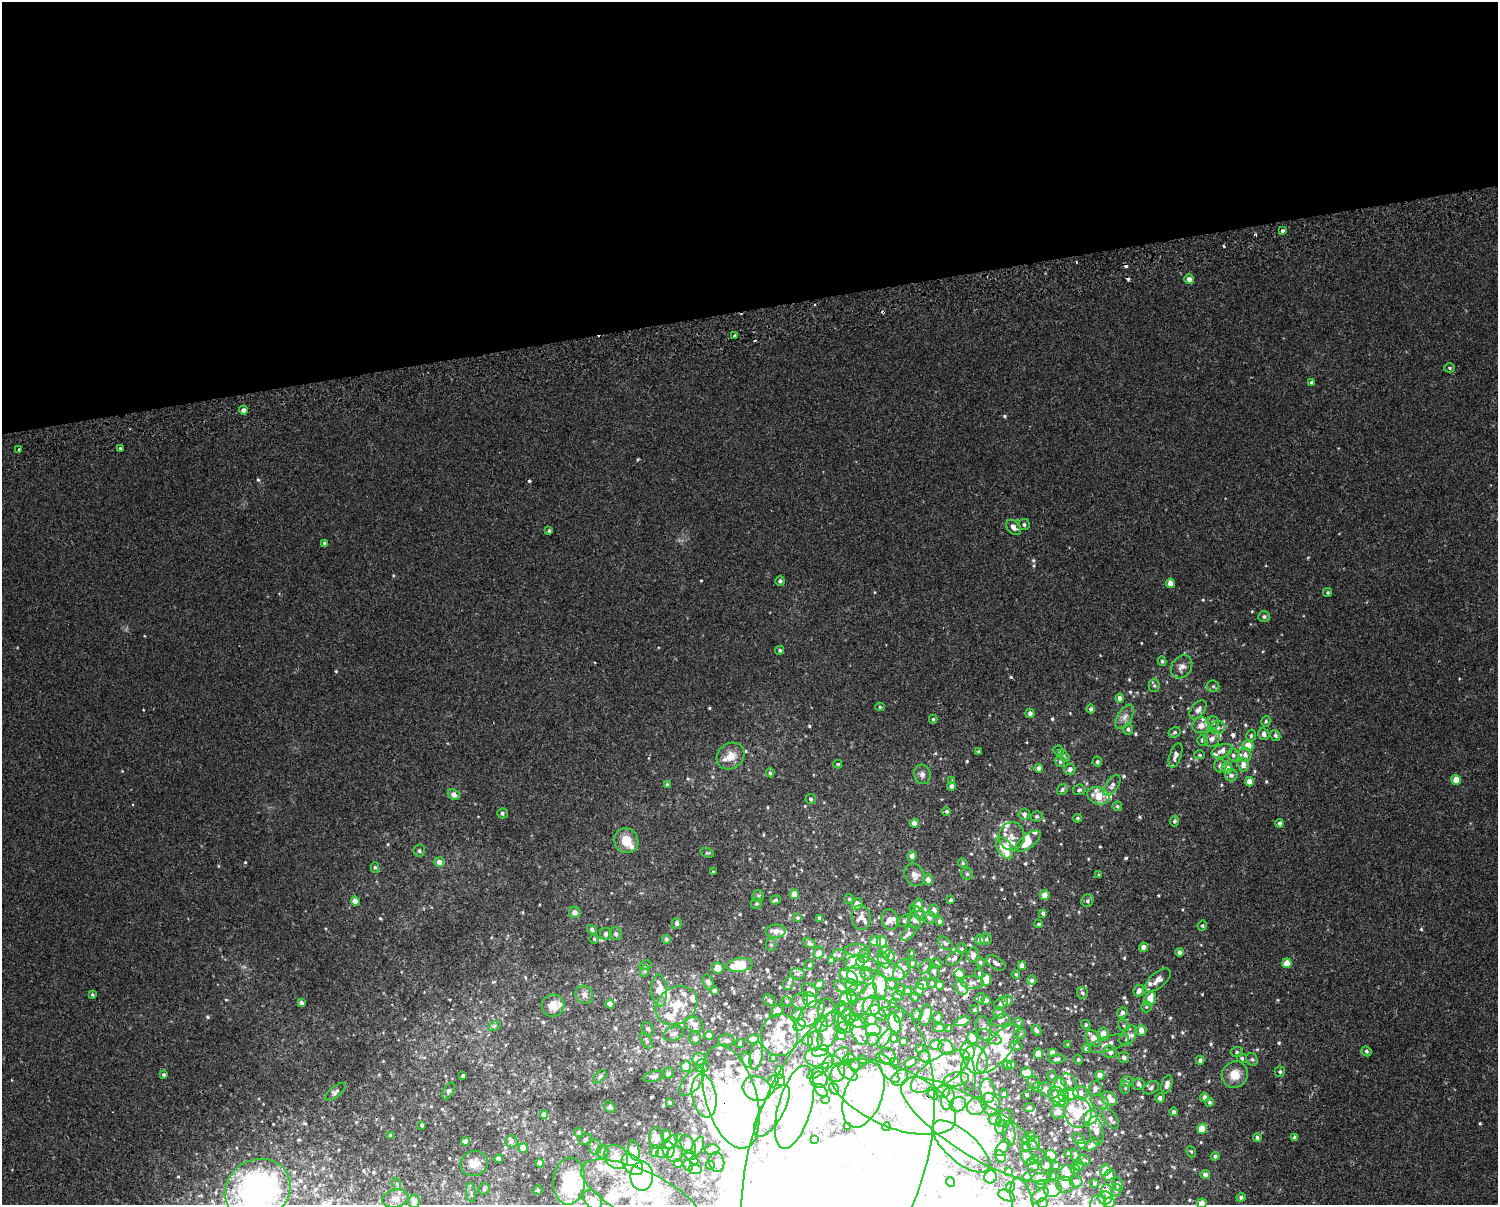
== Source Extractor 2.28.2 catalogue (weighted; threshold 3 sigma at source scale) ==
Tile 2 of 3 x 4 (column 2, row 1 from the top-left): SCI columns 1552-3047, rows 3649-4851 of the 4643 x 4891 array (HDU 1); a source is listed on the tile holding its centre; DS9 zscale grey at full resolution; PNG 1500 x 1207 px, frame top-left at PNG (2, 2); each listed source drawn as its Kron ellipse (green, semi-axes under 4 px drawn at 4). Shown black and unused: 26% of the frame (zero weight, under 2 of 3 exposures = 3% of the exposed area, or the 3 px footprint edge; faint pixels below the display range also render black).
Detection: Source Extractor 2.28.2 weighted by HDU 2 'WHT'; one run over the whole footprint, this tile lists its part. Background 1.21e-04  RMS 0.0025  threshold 0.0114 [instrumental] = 3 sigma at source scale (4.5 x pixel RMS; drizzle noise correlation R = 1.50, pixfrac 1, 0.0396/0.0396 arcsec/px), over >= 5 px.
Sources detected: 898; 83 inside a brighter object's white glare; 5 cosmic-ray / hot-pixel residue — neither listed nor drawn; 177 inside a brighter listed object's ellipse — not listed separately; of the other 633, all 500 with FLUX_AUTO >= 0.345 (the completeness limit of this list) listed and drawn (133 fainter detections not listed), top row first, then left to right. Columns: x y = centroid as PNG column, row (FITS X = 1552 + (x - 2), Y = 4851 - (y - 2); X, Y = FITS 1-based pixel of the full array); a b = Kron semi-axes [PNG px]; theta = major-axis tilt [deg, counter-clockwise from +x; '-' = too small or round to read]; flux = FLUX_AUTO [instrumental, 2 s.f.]
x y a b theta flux
1282 231 3 3 - 1.4
1189 279 5 4 - 1.4
735 336 4 3 - 1.7
1450 368 5 4 - 0.36
1311 382 3 3 - 0.42
243 410 4 4 - 1.2
120 448 3 3 - 0.58
18 450 3 3 - 1.3
1024 524 5 5 - 0.47
1014 527 9 6 -48 1.5
549 531 4 3 - 0.44
324 543 4 4 - 0.48
780 581 5 4 - 0.73
1170 583 4 4 - 2
1328 593 4 4 - 0.4
1264 617 6 5 - 0.62
780 650 4 4 - 0.42
1162 661 5 4 - 0.41
1182 667 12 9 53 1.5
1154 686 6 5 - 0.47
1213 686 6 6 - 0.47
1120 698 4 4 - 0.99
880 707 4 4 - 0.35
1091 709 4 4 - 0.62
1198 710 11 6 52 1.3
1030 713 4 4 - 0.9
1125 717 13 7 59 1.3
933 719 4 4 - 0.36
1266 721 5 4 - 0.35
1213 722 6 5 - 0.63
1201 725 8 8 - 2
1218 728 7 6 - 0.72
1128 729 5 5 - 0.57
1175 732 6 5 - 0.48
1264 734 6 5 - 0.99
1275 735 6 4 -58 0.59
1251 736 6 4 76 0.44
1212 738 9 7 60 1.3
1202 740 5 5 - 0.53
1248 745 5 5 - 3.5
1058 751 5 5 - 0.58
1222 751 11 6 22 1.5
978 752 3 3 - 0.36
1175 755 13 5 70 1.2
1200 755 5 4 - 0.39
1233 755 6 5 - 0.67
1245 755 7 6 - 1.3
730 756 14 12 37 2.8
1064 756 7 4 -46 0.41
1060 762 5 5 - 0.51
1097 762 5 5 - 0.52
838 764 4 3 - 0.38
1220 765 7 6 - 1
1243 765 7 5 -87 1.6
1039 768 4 4 - 1.3
1227 768 5 5 - 2.3
1070 769 5 5 - 0.97
770 773 4 4 - 0.41
922 774 10 8 -72 1.1
1231 775 6 6 - 0.77
1456 780 5 4 - 3.3
952 781 4 3 - 0.4
1249 782 5 4 - 2.2
667 785 4 3 - 0.53
1112 785 12 6 55 0.97
951 786 4 4 - 1.1
1062 790 6 5 - 0.53
1079 790 6 5 - 0.53
454 795 6 5 - 1.8
1098 796 11 8 -20 4.1
811 799 5 5 - 0.52
1117 806 5 5 - 0.37
946 811 4 4 - 0.44
502 813 5 5 - 0.51
1024 814 5 5 - 0.76
1037 816 6 5 - 0.41
1077 818 4 4 - 0.36
1175 821 5 4 - 0.52
914 823 4 4 - 2.2
1280 823 4 4 - 0.67
1012 836 14 13 - 2.7
626 841 13 12 - 4.1
1028 841 15 6 38 2.6
1005 848 12 7 -60 7.7
419 851 6 5 - 0.5
707 853 7 4 -13 0.36
912 856 5 4 - 1.5
439 862 5 5 - 1.7
963 863 5 4 - 0.36
375 867 5 4 - 0.42
713 872 3 3 - 0.36
967 874 5 5 - 0.51
915 875 12 9 -54 1.6
1099 875 3 3 - 0.37
928 880 5 5 - 1.5
794 894 5 4 - 2.2
1045 895 5 5 - 1.9
758 896 6 6 - 0.49
849 899 5 5 - 0.39
775 900 5 4 - 0.49
951 900 4 4 - 0.48
355 901 4 4 - 2.1
1087 901 6 6 - 0.59
756 904 6 5 - 0.39
857 904 6 5 - 2.3
918 905 6 4 76 1.8
934 910 6 5 - 1.6
575 912 6 5 - 1.1
918 913 10 5 -40 0.67
1043 913 4 3 - 0.69
861 917 12 9 -84 1.7
797 918 4 4 - 0.41
820 918 4 4 - 0.89
929 918 6 6 - 1.1
890 920 10 8 -75 1.1
914 920 9 6 -73 0.9
904 921 7 5 40 0.55
939 921 5 4 - 0.84
677 923 5 5 - 0.79
1038 924 4 3 - 0.35
1202 926 5 4 - 0.44
592 930 5 4 - 0.62
776 931 10 6 2 1.8
909 933 9 5 42 0.85
606 934 6 6 - 1.1
615 934 6 6 - 0.78
594 939 5 4 - 0.37
666 939 4 4 - 0.63
986 939 6 5 - 0.49
980 940 5 5 - 1.7
875 941 6 5 - 2
882 942 5 5 - 6.4
809 943 7 4 -28 0.53
945 943 8 5 -44 0.62
771 945 6 5 - 0.51
1144 947 4 4 - 1.2
961 949 5 5 - 0.38
857 950 12 6 -2 0.98
885 952 6 5 - 1.3
1179 952 4 4 - 0.84
819 953 6 5 - 1.7
912 953 4 3 - 0.53
839 955 7 5 0 0.59
973 955 7 6 - 1.6
864 956 7 6 - 0.98
889 956 6 5 - 1.6
954 958 9 6 37 0.96
884 960 9 5 -67 1
831 961 4 4 - 0.71
980 962 5 4 - 0.55
855 963 10 6 7 3.7
936 963 6 5 - 0.41
996 963 11 6 -34 1
1287 963 4 4 - 3.7
868 964 12 6 -18 1.4
912 964 4 4 - 0.89
646 965 6 4 14 0.42
740 965 13 7 8 9.2
809 965 5 5 - 0.38
1022 966 4 4 - 1.4
926 967 8 5 48 0.64
718 968 6 5 - 2.3
902 969 12 7 55 1.4
645 971 6 4 72 0.38
934 971 8 5 -80 0.62
891 972 14 8 -18 2.1
979 973 5 4 - 0.42
798 974 7 5 -10 0.59
867 974 6 6 - 0.63
960 974 5 4 - 2.8
1016 974 4 4 - 0.38
856 975 10 9 - 3
849 976 10 6 -28 3.4
986 980 6 5 - 3.6
1032 980 5 4 - 0.62
1158 980 15 7 40 1.6
708 982 7 5 -73 1
789 983 7 4 63 0.72
932 983 5 5 - 0.37
972 983 11 6 -1 1.2
892 984 5 5 - 0.74
923 984 6 6 - 1.3
819 985 5 4 - 2
851 985 6 6 - 0.69
880 985 13 6 -84 3.7
940 985 4 4 - 1.8
841 987 8 4 -42 0.59
961 987 8 6 -56 2.4
857 989 10 6 25 0.7
659 990 16 8 -87 4
810 990 9 5 -29 1.7
900 990 5 4 - 0.53
919 990 6 4 70 1.1
1139 990 6 5 - 1.2
714 991 4 4 - 0.7
908 991 4 3 - 0.52
1083 993 6 5 - 0.59
92 995 4 4 - 0.37
584 995 9 8 - 1
898 996 5 5 - 0.41
915 997 4 4 - 0.41
846 998 7 5 75 2.4
852 998 7 4 -60 1.4
980 998 5 5 - 0.48
1150 998 7 5 72 3.3
769 1000 6 5 - 0.6
810 1000 8 6 -54 3.2
986 1000 4 4 - 1.1
787 1001 5 5 - 0.35
800 1001 8 7 - 1
1007 1001 5 5 - 0.96
864 1002 21 8 59 3.7
301 1003 4 3 - 1.1
1001 1003 7 5 34 0.92
610 1004 4 4 - 2.6
893 1004 4 4 - 0.38
676 1005 22 18 35 7.5
553 1006 11 11 - 2.8
871 1006 10 9 - 4.5
1146 1007 5 5 - 0.4
841 1008 7 4 80 0.44
975 1010 4 4 - 0.38
777 1011 7 4 46 2.2
885 1012 5 4 - 0.38
827 1013 14 8 -87 2.1
878 1013 10 5 -44 1.3
999 1013 5 5 - 1.2
1122 1013 6 5 - 0.9
798 1014 6 5 - 1.3
811 1014 16 9 45 2.5
899 1015 7 4 78 0.69
917 1015 5 5 - 0.95
926 1015 11 6 77 1.7
849 1016 7 7 - 2.5
937 1017 5 5 - 0.93
871 1019 6 5 - 2
1001 1020 9 6 15 0.79
841 1021 10 4 -63 0.69
856 1021 11 6 -21 1.9
962 1021 8 4 17 2.8
895 1023 10 6 -75 4
1018 1023 5 4 - 0.39
694 1024 9 7 -15 1.4
821 1024 7 7 - 2.1
800 1025 6 5 - 9.5
1086 1025 5 4 - 0.4
1124 1025 6 5 - 0.48
494 1026 7 4 31 0.45
845 1028 9 6 13 1.1
939 1028 6 4 1 0.52
983 1028 12 7 -78 0.88
648 1029 7 5 -55 0.54
949 1029 4 3 - 0.49
858 1030 16 7 -69 1.8
873 1030 7 6 - 19
1036 1030 6 3 -53 0.69
1141 1030 5 5 - 1.8
828 1031 20 9 70 3.8
674 1034 11 6 17 1.1
1020 1034 6 5 - 0.42
1103 1034 6 6 - 2.4
709 1035 4 4 - 2.5
779 1035 21 18 86 6
841 1035 5 4 - 2.8
1128 1036 11 7 59 1.6
990 1037 13 5 -25 0.99
695 1038 6 6 - 1.2
885 1038 11 4 55 0.68
894 1038 4 3 - 0.6
972 1038 6 5 - 2.8
1094 1038 9 6 -49 2.4
753 1039 5 4 - 1.4
873 1039 6 5 - 0.85
726 1040 8 6 2 0.85
647 1041 9 5 -57 0.54
808 1041 5 5 - 1.7
815 1041 9 7 -86 1.9
903 1042 4 4 - 0.92
740 1043 4 3 - 0.54
1109 1043 21 7 16 2.2
936 1045 6 5 - 4.7
1068 1045 3 3 - 0.35
1016 1046 6 4 -20 0.36
946 1047 8 7 - 1.4
998 1048 30 12 51 5.7
920 1049 3 3 - 0.52
1086 1049 4 4 - 0.53
820 1051 9 5 18 6.5
967 1051 9 7 -79 6.1
1366 1051 5 4 - 0.48
1110 1052 6 6 - 1.4
1237 1052 6 5 - 0.49
1052 1053 4 4 - 1.8
1038 1054 5 5 - 2
756 1056 14 6 79 2.6
841 1056 10 7 47 1.4
888 1056 8 7 - 0.67
925 1057 6 5 - 0.53
1124 1057 5 5 - 1.1
774 1058 3 3 - 0.63
848 1058 6 4 28 0.63
1242 1058 5 4 - 0.48
819 1059 14 9 -17 2.6
862 1059 4 3 - 0.37
1057 1059 8 4 4 0.55
1252 1059 7 5 -55 0.59
699 1060 7 6 - 1.8
747 1060 8 4 -69 1.1
975 1060 15 11 -66 4.9
1078 1060 5 4 - 0.39
1200 1060 4 4 - 0.63
894 1061 3 3 - 0.73
911 1062 7 3 30 0.74
855 1065 6 4 77 0.38
1007 1065 5 4 - 0.5
1012 1065 4 4 - 0.62
686 1066 5 5 - 3.5
702 1066 6 6 - 0.71
834 1068 13 11 -64 3.5
888 1068 18 7 -55 1.8
818 1071 12 5 32 0.98
940 1071 34 13 32 5.8
780 1072 6 4 -82 3.2
848 1072 11 6 -38 1
1280 1072 5 5 - 0.48
668 1073 6 5 - 0.76
1027 1073 6 5 - 4.4
164 1074 3 3 - 0.45
968 1074 17 7 -86 2.7
463 1075 3 3 - 0.47
1100 1075 4 4 - 2.2
1235 1075 13 13 - 3.5
654 1076 11 5 14 0.86
1052 1076 5 4 - 0.37
600 1077 8 5 44 0.52
900 1078 9 7 44 2.7
956 1079 13 7 12 1.8
780 1080 6 5 - 1.9
819 1080 8 8 - 1.5
773 1081 6 5 - 0.63
1127 1081 6 5 - 0.82
692 1082 17 8 50 2.4
1033 1082 6 6 - 0.54
1069 1082 9 7 -56 1.2
1139 1084 6 6 - 0.81
1167 1084 9 5 72 1.6
1060 1085 7 6 - 2.1
1037 1087 5 5 - 1.7
1095 1088 8 6 69 0.99
1125 1088 6 5 - 0.42
1151 1088 8 6 29 0.65
757 1089 14 12 -22 7.2
834 1089 7 4 -59 0.52
1046 1089 7 7 - 1.3
448 1091 9 5 61 0.53
821 1091 7 5 -49 2.8
988 1091 12 7 -82 3.3
336 1092 12 5 39 0.8
943 1092 7 6 - 0.81
1004 1093 4 3 - 0.36
1081 1093 7 6 - 1.3
933 1094 7 4 -51 0.61
1072 1094 6 5 - 7.8
863 1095 34 19 70 47
1027 1095 3 3 - 0.35
1056 1095 8 7 - 1.4
704 1096 22 12 -80 5.1
1063 1096 6 5 - 2
731 1097 53 25 -74 37
893 1097 67 29 -23 57
1204 1097 4 4 - 0.93
1160 1098 4 4 - 0.92
948 1099 11 6 80 1.9
1109 1099 8 6 -34 3.6
825 1100 3 3 - 0.6
1059 1101 7 6 - 8.1
1100 1102 9 6 -20 0.88
1210 1102 4 4 - 0.41
670 1103 3 3 - 0.49
958 1104 8 7 - 1.1
991 1104 12 9 -66 1.9
976 1106 10 8 26 1.8
610 1107 6 5 - 0.41
795 1107 43 16 74 41
1029 1108 5 4 - 0.63
772 1111 29 11 59 9
1058 1111 7 7 - 2.2
1078 1112 15 13 -82 5.7
1174 1112 4 4 - 0.68
544 1115 4 4 - 1.6
1091 1117 7 6 - 6.3
1004 1118 10 7 56 0.92
995 1119 6 6 - 0.91
1111 1119 11 6 -57 1
422 1125 4 3 - 0.51
848 1126 3 3 - 0.37
886 1127 4 3 - 0.49
1001 1127 7 6 - 0.75
977 1129 87 26 -32 48
1202 1129 5 4 - 4.6
1096 1131 14 7 -78 2.2
579 1132 5 4 - 0.63
1009 1133 12 6 -81 1.3
391 1135 3 3 - 0.58
666 1135 5 4 - 0.99
678 1137 4 3 - 0.4
1031 1137 5 4 - 3.1
1257 1137 4 4 - 0.52
1295 1137 4 4 - 0.83
657 1138 11 7 -85 1.2
585 1139 7 5 39 0.49
1078 1139 7 4 -28 0.46
815 1140 3 3 - 0.36
1026 1140 5 4 - 0.58
465 1142 4 4 - 1.6
512 1142 6 6 - 0.73
671 1142 8 5 45 0.5
1034 1143 7 6 - 0.67
1082 1144 5 4 - 1.8
1092 1144 9 5 34 1.4
688 1145 10 6 -59 1.2
698 1146 10 5 66 0.87
961 1146 35 15 -41 13
595 1147 7 6 - 0.88
1002 1147 10 5 54 2
1026 1147 4 4 - 1.7
523 1148 5 4 - 3
712 1149 7 5 0 0.61
634 1150 10 5 -77 2.2
669 1150 8 6 -88 2.6
654 1151 6 4 72 0.37
602 1152 7 6 - 1.1
663 1152 6 5 - 1.2
1191 1152 6 4 -68 0.36
1069 1153 3 3 - 0.43
675 1154 8 7 - 1.3
690 1155 6 4 -14 0.57
838 1155 162 88 73 120
1051 1155 6 5 - 3.6
1000 1156 6 5 - 0.56
1215 1156 4 4 - 0.6
616 1157 13 11 -42 3.5
1076 1157 8 4 -76 0.89
1028 1158 8 6 -52 2.3
499 1159 4 4 - 0.99
1035 1160 4 4 - 0.35
1084 1160 6 5 - 0.48
694 1161 4 4 - 2.3
717 1162 10 7 -81 1.7
474 1163 14 12 25 2.9
540 1163 4 4 - 1.3
632 1164 12 8 -45 13
678 1164 4 3 - 0.52
1046 1164 7 5 79 0.55
710 1165 4 4 - 2.1
1033 1165 7 5 -38 0.48
1079 1165 6 5 - 0.55
688 1166 6 4 -61 0.42
1056 1166 4 3 - 0.43
695 1169 6 5 - 1.6
1075 1169 5 4 - 0.83
1105 1170 6 5 - 3.5
1009 1172 3 3 - 0.59
1067 1173 8 7 - 1.3
1110 1175 6 4 33 0.9
1205 1175 4 4 - 1.2
642 1176 14 11 89 42
1052 1176 4 4 - 0.51
991 1177 6 6 - 6.5
1027 1177 4 4 - 1.9
1041 1179 9 5 -1 1.2
569 1181 23 16 85 21
950 1182 5 3 - 0.42
1076 1182 6 6 - 0.94
1095 1183 4 4 - 0.44
397 1184 6 4 -74 0.36
1041 1184 5 4 - 1.2
1118 1184 7 5 -72 0.89
1065 1185 8 8 - 1.3
1010 1187 5 4 - 0.94
484 1189 6 5 - 0.66
1053 1189 9 8 - 5.7
257 1190 34 30 32 88
538 1190 5 4 - 0.46
1116 1190 6 5 - 0.48
1107 1191 7 6 - 2.6
471 1192 9 4 -84 0.66
641 1195 65 24 -25 16
1040 1195 10 6 42 1.9
1006 1196 9 5 -24 1.8
1241 1197 4 4 - 0.69
1105 1198 7 6 - 1.5
395 1199 13 9 11 1.6
593 1200 11 7 -47 2.3
414 1201 6 6 - 1.5
1022 1202 25 10 -77 1.9
1110 1202 5 5 - 3.8
1043 1203 5 4 - 0.87
1202 1203 5 4 - 2.3
1097 1204 10 7 78 1.4
Overlapping masked pixels (flux is a lower limit): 6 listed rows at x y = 731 1097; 977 1129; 838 1155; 632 1164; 642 1176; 257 1190
Isophote crosses this tile's border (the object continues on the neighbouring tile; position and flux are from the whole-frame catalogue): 8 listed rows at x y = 838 1155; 257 1190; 641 1195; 1022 1202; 1110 1202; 1043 1203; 1202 1203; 1097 1204
Unlisted compact peaks at least as high as the median listed source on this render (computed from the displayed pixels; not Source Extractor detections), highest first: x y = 1139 817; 935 753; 1088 859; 1188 765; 875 592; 1182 910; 1061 844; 379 1075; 1128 1191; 1194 1169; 1059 830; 774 880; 1183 731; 1170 1176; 1070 974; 602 940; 658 647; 692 946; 1129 1181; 323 1168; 760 941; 1055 1034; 1027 742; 1144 1161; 539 904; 1135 1169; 1145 1050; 133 804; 325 928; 431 1106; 1093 963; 449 1000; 1201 945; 1044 820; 1140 1136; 801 870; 550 1075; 491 937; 1180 697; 790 915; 649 758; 894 806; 1101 827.